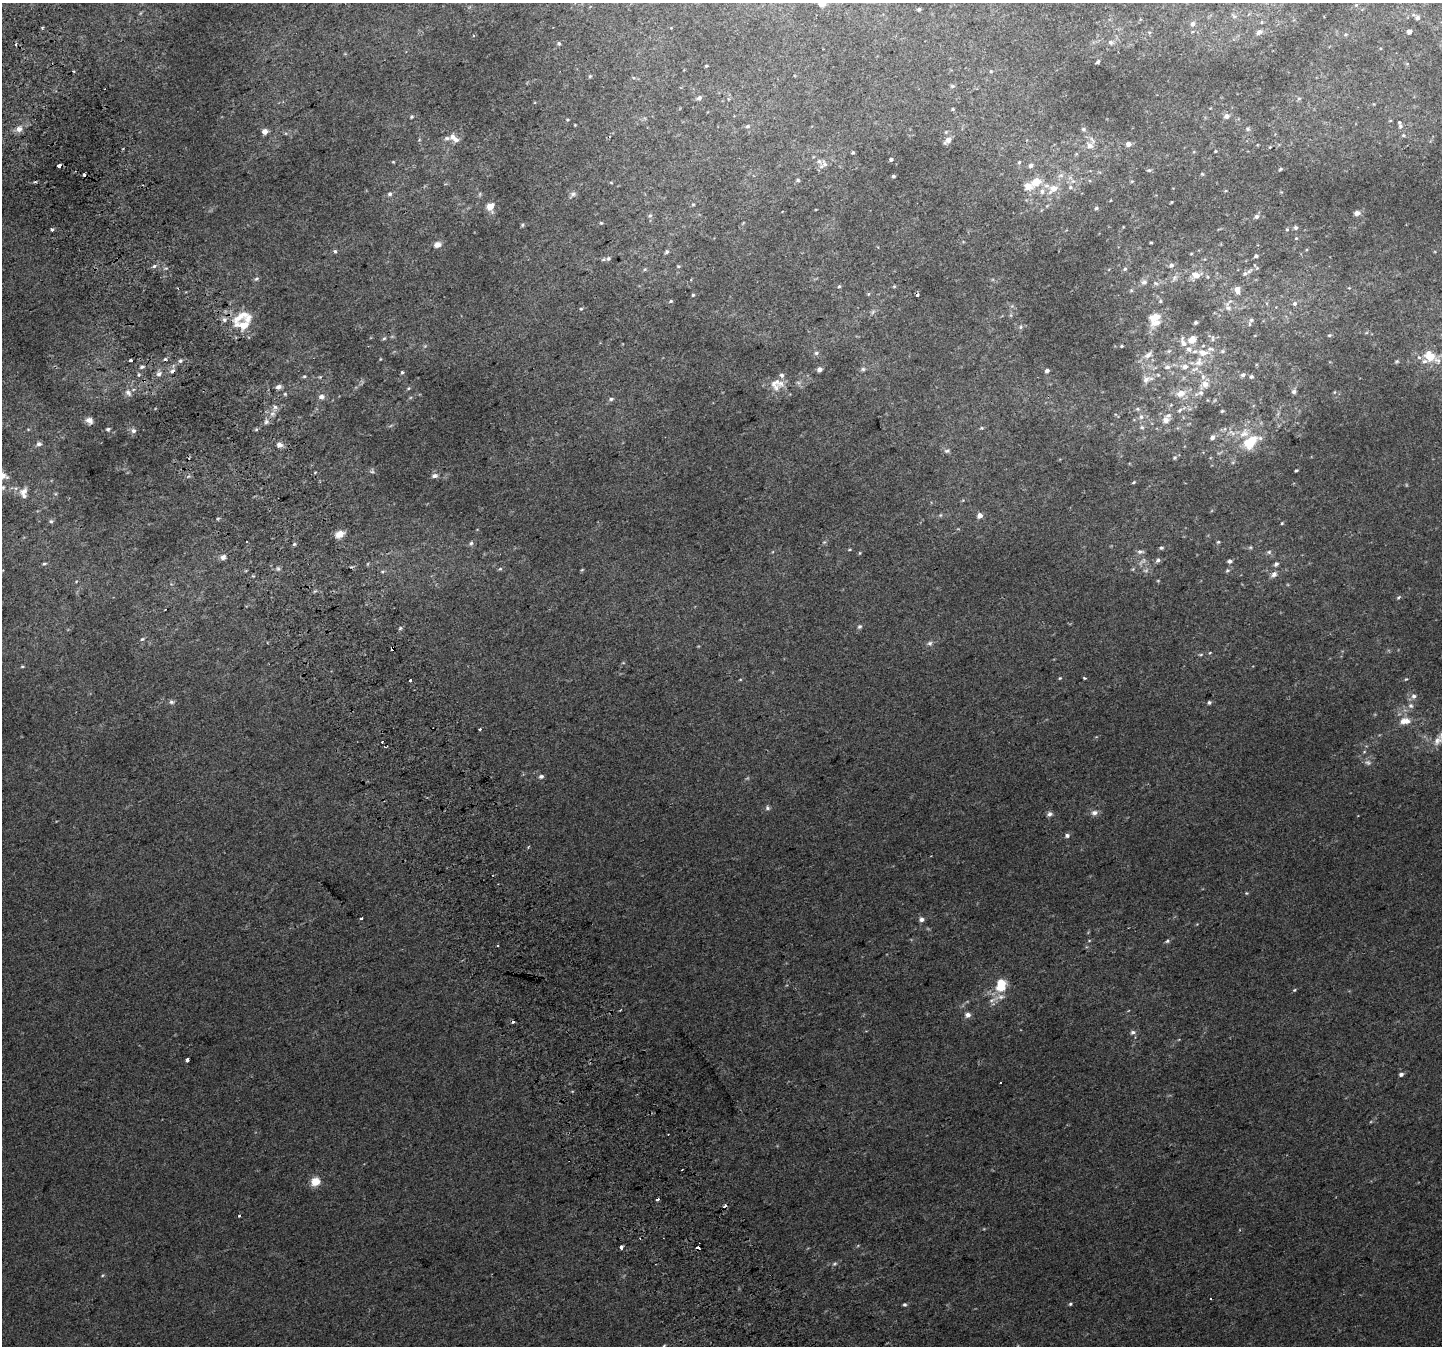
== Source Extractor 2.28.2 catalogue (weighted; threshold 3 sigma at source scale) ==
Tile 11 of 4 x 4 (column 3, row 3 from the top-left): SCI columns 2920-4359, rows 1524-2867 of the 5835 x 5676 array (HDU 1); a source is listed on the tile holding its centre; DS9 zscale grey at full resolution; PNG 1444 x 1348 px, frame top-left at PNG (2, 3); no overlay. Shown black and unused: <1% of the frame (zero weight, under 2 of 3 exposures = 2% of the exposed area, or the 3 px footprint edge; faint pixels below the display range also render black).
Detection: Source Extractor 2.28.2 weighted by HDU 2 'WHT'; one run over the whole footprint, this tile lists its part. Background 0.012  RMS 0.0062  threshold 0.0279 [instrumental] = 3 sigma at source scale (4.5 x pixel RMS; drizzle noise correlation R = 1.50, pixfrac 1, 0.0396/0.0396 arcsec/px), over >= 5 px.
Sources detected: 285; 3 too faint to see at this stretch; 10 cosmic-ray / hot-pixel residue — not listed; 21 inside a brighter listed object's ellipse — not listed separately; the other 251 listed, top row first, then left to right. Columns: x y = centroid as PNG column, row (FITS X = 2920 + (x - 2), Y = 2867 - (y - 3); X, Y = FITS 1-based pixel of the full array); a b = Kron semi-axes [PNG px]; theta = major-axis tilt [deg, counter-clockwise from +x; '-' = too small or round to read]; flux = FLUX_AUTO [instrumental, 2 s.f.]
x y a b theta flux
822 3 5 5 - 11
1356 5 4 4 - 0.66
919 9 4 3 - 1.2
1234 16 7 4 -44 1
1418 18 6 6 - 1.7
1192 24 6 5 - 1.9
1259 32 9 5 35 2.1
1409 32 6 5 - 1.8
473 35 4 3 - 0.76
1111 42 6 5 - 1.3
559 43 5 4 - 0.94
1098 62 5 3 - 0.99
706 66 3 3 - 0.63
73 71 2 2 - 0.72
991 71 5 4 - 0.62
590 76 5 4 - 0.71
953 86 5 5 - 1
699 98 7 5 24 1.8
1299 98 6 5 - 0.99
952 109 4 4 - 0.64
1226 116 8 6 25 2.7
412 117 5 4 - 0.76
575 125 3 2 - 0.46
747 126 7 5 29 1.3
1400 126 8 6 -82 1.9
19 129 7 7 - 3.5
1083 129 6 5 - 1.3
1248 129 7 6 - 1.3
265 132 5 5 - 4.8
946 132 4 4 - 0.68
1403 135 6 5 - 1.1
453 137 7 6 - 3
447 138 12 6 13 2.1
948 140 11 6 44 2.7
1128 144 5 5 - 3.3
1089 146 10 9 - 4.6
1270 147 4 4 - 0.56
1215 151 5 3 - 0.56
853 153 4 4 - 0.81
891 159 4 3 - 1.4
393 162 4 3 - 0.5
1019 162 6 4 74 1
825 164 12 7 -58 2.4
59 165 4 3 - 3.4
1031 165 6 6 - 1.8
1280 169 6 4 28 0.78
1149 170 7 5 0 1.1
1202 174 5 4 - 0.75
1061 175 9 6 6 2.2
893 176 3 3 - 1.1
798 180 5 4 - 0.88
1132 181 5 4 - 0.63
611 182 5 3 - 0.55
1036 182 11 7 35 11
1070 187 6 6 - 1.5
1053 189 15 10 36 7.4
390 194 6 6 - 1.5
573 194 10 6 33 1.8
1171 202 5 3 - 0.48
693 204 5 3 - 0.63
490 207 8 7 - 6.1
1096 208 5 4 - 0.87
1357 213 7 5 10 2.4
650 216 6 5 - 1.1
1256 216 6 5 - 1.7
601 223 5 4 - 0.71
522 225 5 4 - 0.75
1295 228 5 5 - 1.3
52 230 3 3 - 2.4
1287 230 5 4 - 0.72
1296 238 4 4 - 0.59
1151 242 4 3 - 0.58
437 244 8 6 17 3.6
335 251 3 3 - 2.1
667 252 7 5 50 1.2
1191 254 4 3 - 0.54
1256 256 5 4 - 1.2
608 259 7 6 - 1.7
1171 265 6 6 - 1.8
154 266 7 5 28 1.4
678 266 5 4 - 0.66
166 268 6 3 17 0.73
1257 268 6 6 - 1.1
645 269 5 4 - 0.78
1125 269 5 5 - 0.94
1245 273 8 6 36 1.9
1195 275 17 12 21 6.9
1174 278 11 6 59 2.2
256 279 7 6 - 1.3
1144 282 8 7 - 2.2
1156 283 7 4 -20 1.2
839 286 5 4 - 0.82
894 286 5 4 - 0.73
1131 290 5 4 - 0.68
1237 290 9 6 -78 4.3
868 294 5 5 - 0.74
693 295 4 4 - 0.68
671 301 5 4 - 0.79
1160 301 6 4 24 0.9
1295 303 7 6 - 1.7
1228 307 16 9 -76 3.9
581 309 5 4 - 0.72
240 317 27 10 31 11
1251 320 7 6 - 1.6
1196 322 5 4 - 1
1157 323 16 8 29 6
1020 327 6 5 - 1.1
1329 335 6 4 19 0.83
384 338 6 4 41 0.85
1213 338 9 3 86 1
1192 340 10 8 40 5.6
1183 342 17 8 -70 4.2
1122 346 4 3 - 0.72
1211 349 13 6 -7 2.7
1169 351 6 5 - 1.1
816 353 7 5 16 1.2
1148 355 14 7 40 3.4
1430 356 12 7 -32 16
380 359 4 3 - 0.43
131 360 3 3 - 3.6
180 361 6 5 - 1.3
1397 361 6 4 18 0.74
1424 361 8 6 3 2
1199 362 15 12 71 7.8
142 367 6 4 27 1.2
1167 367 8 6 19 2.4
1185 367 8 7 - 3.5
820 369 5 5 - 2.2
863 369 6 5 - 1.2
172 371 7 5 26 1.9
1047 371 4 4 - 1.8
402 372 5 5 - 0.82
159 374 7 6 - 2.2
1243 375 6 5 - 1.8
304 376 5 4 - 0.79
320 377 4 4 - 0.61
1251 377 5 5 - 0.9
1146 379 11 8 52 3.8
777 384 18 16 18 8.3
1205 384 8 7 - 4.4
278 387 6 5 - 2.6
408 388 5 4 - 0.72
1294 392 6 6 - 1.6
128 393 11 8 -52 2.7
1181 393 11 8 21 6.6
1201 393 9 7 -9 2.4
285 394 5 5 - 0.78
321 397 6 6 - 2.8
611 399 7 5 10 1.3
275 407 6 6 - 2
1137 409 6 5 - 1.1
1179 410 9 6 42 1.6
1222 411 5 4 - 0.69
272 413 7 4 2 1.7
1141 417 8 6 -75 2.1
89 420 8 7 - 3
1166 420 8 7 - 4.1
266 422 8 5 74 1.7
1142 427 7 6 - 1.4
982 428 5 4 - 0.74
108 429 5 5 - 0.95
256 429 6 4 2 0.83
133 431 7 6 - 2
1244 433 15 11 36 6.9
1212 437 6 6 - 2
1253 440 11 9 28 13
39 444 6 5 - 1.8
279 445 5 5 - 3.6
947 451 8 6 8 1.4
1174 458 6 6 - 1.1
1296 470 3 3 - 0.84
372 471 6 5 - 1.1
434 476 7 5 2 2.2
1134 482 6 3 36 0.7
16 488 6 4 17 1.1
24 491 11 7 40 3.5
940 515 5 5 - 0.84
980 515 6 6 - 3.4
51 521 6 5 - 1.1
1282 523 5 4 - 0.63
340 534 10 7 26 5.3
824 542 5 5 - 0.8
1218 542 5 4 - 0.74
471 543 7 5 72 1.4
294 544 5 4 - 0.88
1250 547 6 5 - 0.84
1161 548 5 4 - 1
849 550 5 3 - 0.54
1140 552 9 5 -2 1.7
1269 552 6 6 - 1.2
860 553 4 4 - 0.59
223 557 8 6 42 2.4
1158 560 6 5 - 1.5
1229 561 5 4 - 1.8
44 564 7 4 13 0.91
1276 564 7 5 46 1.6
278 569 7 5 -74 1.3
500 569 6 4 2 0.89
1146 570 8 4 -8 1.3
1227 570 6 5 - 1
383 571 5 3 - 0.74
1274 574 9 7 36 2.5
1398 597 6 4 41 0.88
859 627 6 5 - 1.1
400 628 5 4 - 0.91
142 639 6 5 - 0.97
930 643 7 6 - 1.6
392 648 4 3 - 59
1210 653 5 3 - 0.52
1201 654 6 4 19 0.73
22 666 4 4 - 0.68
1060 678 5 4 - 0.63
1084 678 3 2 - 0.74
1406 679 4 3 - 0.57
410 680 3 3 - 6
740 680 5 3 - 0.55
1414 696 7 7 - 2.1
171 702 7 6 - 1.4
1209 703 5 4 - 1.2
1411 706 7 6 - 1.8
1405 721 14 8 6 5.5
480 729 3 3 - 0.72
382 741 3 3 - 2.7
1437 741 15 9 58 4.5
1368 763 10 6 -19 1.9
541 776 6 5 - 1.5
767 808 7 6 - 1.3
1094 813 9 7 11 2.5
1049 814 7 6 - 1.8
1067 836 6 5 - 1.7
1246 893 4 4 - 0.63
361 918 3 3 - 1.2
922 919 5 5 - 2.5
1089 941 5 3 - 0.59
1167 941 6 5 - 1
1000 987 10 9 - 9.8
1294 990 5 4 - 0.66
1000 997 16 8 8 4.8
968 1015 5 5 - 3.2
1133 1032 7 6 - 1.7
187 1060 4 3 - 5.9
1401 1074 5 4 - 1.7
1001 1082 3 2 - 0.84
315 1182 5 5 - 23
657 1199 3 3 - 5.2
239 1215 3 3 - 2.7
621 1247 3 3 - 4.8
834 1264 7 4 31 1
905 1304 4 4 - 1.1
1070 1304 5 4 - 0.83
664 1345 4 3 - 0.46
Overlapping masked pixels (flux is a lower limit): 2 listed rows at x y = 172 371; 392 648
Isophote crosses this tile's border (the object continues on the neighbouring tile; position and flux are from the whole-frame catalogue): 1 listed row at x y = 822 3